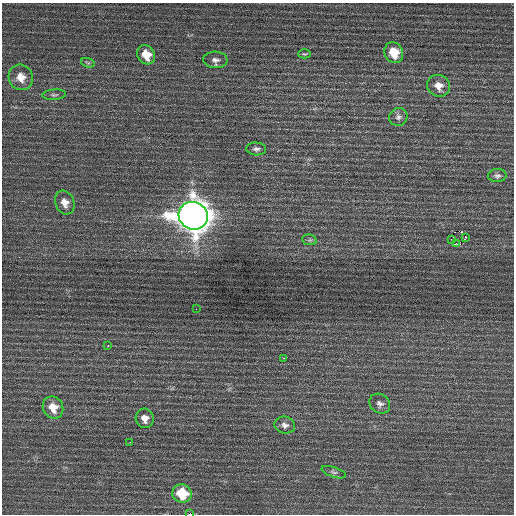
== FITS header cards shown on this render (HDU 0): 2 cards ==
NAXIS1  =                  512 / Axis length
NAXIS2  =                  512 / Axis length

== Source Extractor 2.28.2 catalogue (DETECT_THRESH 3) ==
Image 512 x 512 px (HDU 0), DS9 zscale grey, 1 PNG px = 1 image px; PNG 516 x 516 px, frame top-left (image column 1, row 512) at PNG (2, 3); each listed source drawn as its Kron ellipse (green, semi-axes under 4 px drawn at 4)
Background 0.331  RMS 0.73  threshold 2.19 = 3 sigma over >= 5 px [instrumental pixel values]
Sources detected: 28; all 28 listed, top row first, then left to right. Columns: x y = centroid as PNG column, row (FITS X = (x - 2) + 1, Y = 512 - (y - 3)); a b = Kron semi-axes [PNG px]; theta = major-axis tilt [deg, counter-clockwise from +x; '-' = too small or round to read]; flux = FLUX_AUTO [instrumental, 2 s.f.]
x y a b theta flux
394 53 10 9 - 1100
304 54 6 4 -1 68
146 55 10 8 -56 820
215 60 12 8 -3 250
88 63 7 4 -18 79
21 77 13 12 - 610
439 86 11 10 - 500
54 95 12 5 4 130
398 117 9 8 - 190
256 149 10 6 -4 160
497 176 9 6 4 160
65 203 12 9 -69 430
193 216 15 13 -24 93000
465 238 2 2 - 47
451 239 2 2 - 500
310 240 7 5 -10 92
456 244 3 2 - 51
196 309 2 2 - 140
108 345 3 2 - 180
283 358 3 2 - 320
380 404 11 9 -37 220
53 407 11 10 - 710
145 418 10 9 - 370
285 425 10 8 -15 230
130 442 2 2 - 32
334 472 13 5 -19 150
182 493 10 9 - 1600
190 514 4 2 - 2100
At the frame edge (FLAGS 8, measured only in part): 1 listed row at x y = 190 514